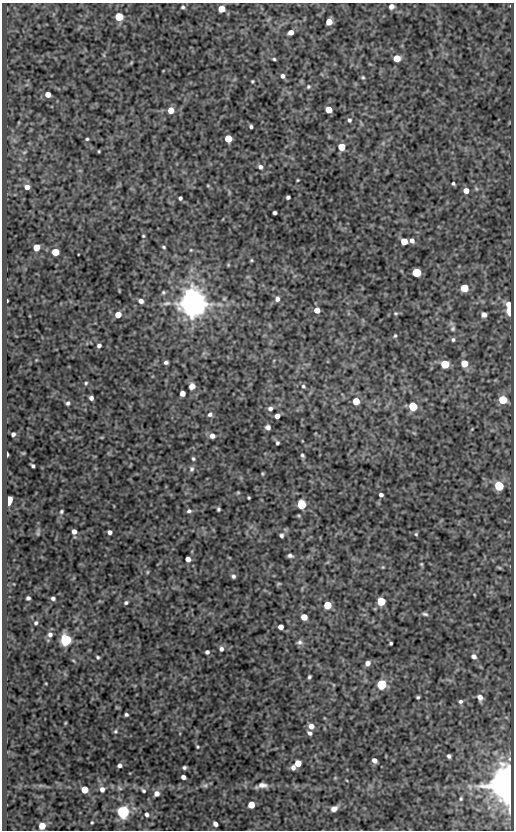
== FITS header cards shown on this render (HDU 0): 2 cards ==
NAXIS1  =                  512
NAXIS2  =                  828

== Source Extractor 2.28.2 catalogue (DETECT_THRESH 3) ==
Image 512 x 828 px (HDU 0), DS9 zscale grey, 1 PNG px = 1 image px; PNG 516 x 832 px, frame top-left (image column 1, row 828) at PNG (2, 3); no overlay
Background 76.8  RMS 0.5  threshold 1.51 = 3 sigma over >= 5 px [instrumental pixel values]
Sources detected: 159; all 159 listed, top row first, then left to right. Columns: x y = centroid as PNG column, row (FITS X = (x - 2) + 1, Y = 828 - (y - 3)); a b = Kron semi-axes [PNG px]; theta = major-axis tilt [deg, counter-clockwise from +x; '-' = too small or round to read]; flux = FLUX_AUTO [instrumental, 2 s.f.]
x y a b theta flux
391 6 5 5 - 170
183 7 5 4 - 55
222 9 5 5 - 580
119 17 5 5 - 1200
329 22 5 5 - 420
291 32 5 4 - 230
397 58 5 5 - 670
274 59 3 3 - 44
131 63 6 3 20 32
283 76 5 4 - 110
363 77 5 4 - 43
252 81 3 3 - 37
308 87 5 5 - 48
48 94 5 4 - 270
171 110 5 5 - 360
329 110 5 5 - 590
349 120 5 5 - 69
251 126 4 3 - 65
87 139 3 3 - 41
228 139 5 5 - 800
341 147 5 5 - 740
99 151 3 2 - 31
24 152 7 3 36 49
260 167 6 5 - 100
298 180 3 3 - 30
453 183 4 3 - 52
208 186 5 3 - 33
27 187 6 5 - 200
466 191 5 5 - 240
288 197 4 4 - 79
180 198 4 3 - 70
275 213 4 3 - 77
143 236 4 3 - 35
404 241 5 5 - 550
412 241 5 5 - 150
36 247 5 5 - 510
164 247 4 3 - 42
191 250 4 4 - 31
55 252 5 5 - 770
251 260 4 3 - 39
228 265 5 4 - 33
416 272 5 5 - 1700
464 288 5 5 - 1200
163 292 5 5 - 53
277 299 6 5 - 130
7 301 3 2 - 31
141 301 6 5 - 150
167 303 13 5 7 140
192 304 7 7 - 73000
509 304 6 5 - 210
317 310 5 5 - 330
510 311 6 4 -90 1500
396 313 6 5 - 50
484 314 5 5 - 160
118 315 5 5 - 370
453 329 7 6 - 76
395 336 4 4 - 46
453 340 6 5 - 70
99 346 4 4 - 84
166 362 4 4 - 87
464 363 5 5 - 610
445 364 5 5 - 1200
86 383 5 4 - 45
192 386 5 5 - 300
303 386 5 5 - 55
182 393 5 4 - 240
91 398 4 4 - 110
503 400 5 5 - 1100
356 401 5 5 - 650
68 403 5 4 - 71
413 406 5 5 - 1500
270 409 5 5 - 98
210 414 7 6 - 94
277 416 5 4 - 200
268 427 5 4 - 130
472 429 5 3 - 28
13 434 4 4 - 92
212 436 6 5 - 180
277 443 4 3 - 57
7 454 4 2 - 68
302 455 4 3 - 57
193 459 4 4 - 50
33 466 4 3 - 65
192 469 7 6 - 84
262 474 5 3 - 37
499 486 5 5 - 2200
238 492 4 4 - 35
381 495 4 4 - 91
249 498 3 3 - 39
9 501 7 4 77 1100
301 504 5 5 - 2000
218 509 4 3 - 54
189 511 6 5 - 80
61 512 5 4 - 51
74 531 4 4 - 180
109 532 4 4 - 110
38 533 9 3 -89 53
416 534 5 5 - 48
281 535 5 4 - 74
290 556 5 4 - 84
188 559 5 4 - 200
421 564 5 4 - 37
383 567 5 4 - 34
499 568 6 4 -3 41
147 572 6 4 88 35
233 576 5 5 - 75
279 584 6 3 8 34
28 598 4 4 - 76
53 598 4 4 - 82
381 601 5 5 - 1500
126 603 5 4 - 58
327 605 5 5 - 930
425 614 8 4 -15 73
304 617 5 5 - 450
36 623 5 5 - 62
281 627 4 4 - 230
50 634 7 6 - 120
66 640 5 5 - 5800
299 642 8 7 - 100
391 643 3 3 - 48
221 649 6 5 - 100
207 652 4 4 - 80
474 656 6 5 - 130
98 657 4 4 - 48
368 663 6 5 - 150
309 677 4 3 - 52
381 684 5 5 - 3000
418 697 3 3 - 46
480 697 6 5 - 190
460 701 5 5 - 76
126 714 3 3 - 61
65 723 5 3 - 29
311 726 6 6 - 220
115 731 6 4 3 49
309 733 6 4 -41 87
197 747 4 3 - 38
449 756 4 4 - 73
374 760 5 4 - 160
298 763 5 5 - 450
119 765 4 4 - 88
184 767 4 3 - 64
293 767 6 5 - 120
183 777 4 4 - 120
205 785 8 6 11 82
262 785 15 6 10 180
509 786 10 8 -75 71000
470 787 7 4 -72 57
102 789 6 6 - 150
85 790 5 5 - 750
143 791 5 4 - 55
156 794 6 5 - 190
461 799 4 3 - 40
251 805 5 5 - 600
334 809 8 6 29 180
123 812 6 5 - 8700
147 814 5 5 - 94
92 822 3 2 - 33
215 824 5 4 - 140
42 826 5 5 - 480